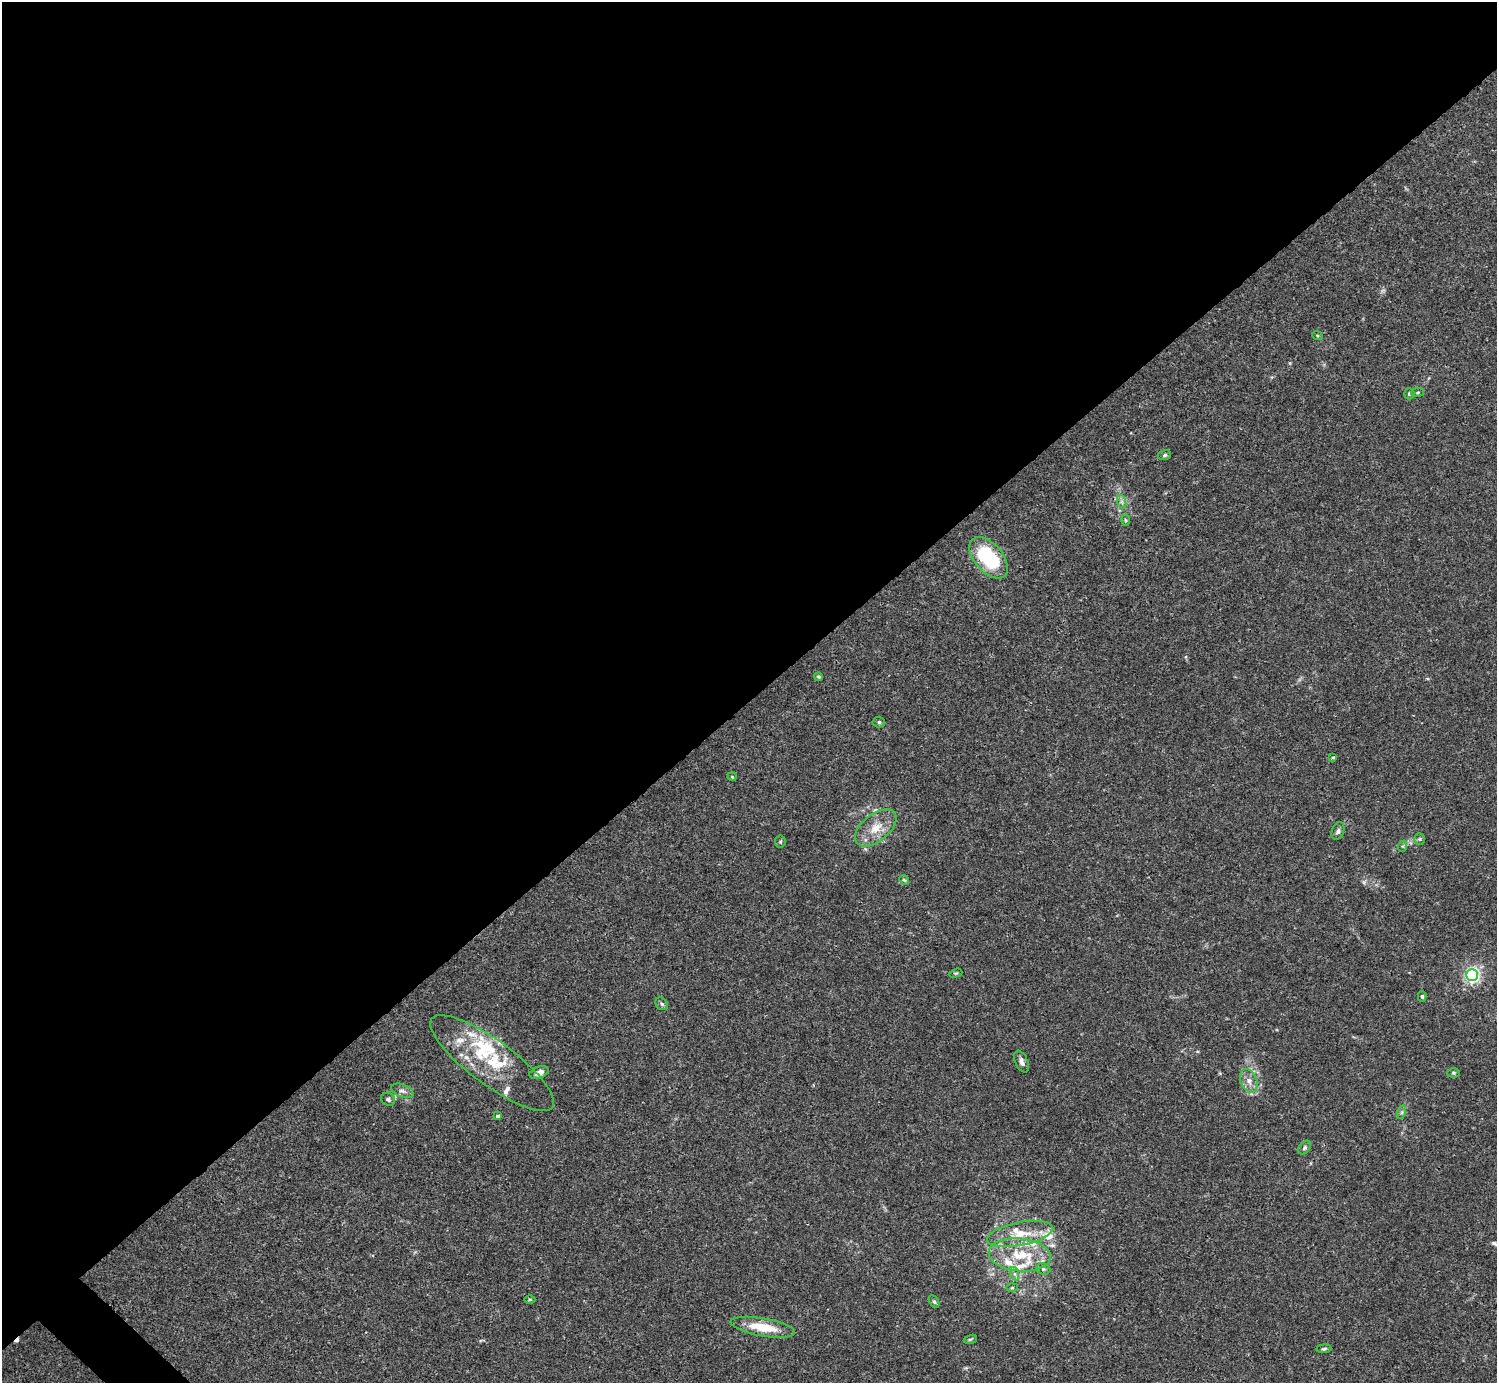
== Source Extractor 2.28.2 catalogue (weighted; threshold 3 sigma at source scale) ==
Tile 2 of 4 x 4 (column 2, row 1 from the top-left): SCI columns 1496-2990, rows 4303-5683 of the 5983 x 5982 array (HDU 1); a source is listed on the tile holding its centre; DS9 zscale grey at full resolution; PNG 1499 x 1385 px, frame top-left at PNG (2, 2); each listed source drawn as its Kron ellipse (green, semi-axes under 4 px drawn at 4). Shown black and unused: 51% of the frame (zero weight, under 3 of 4 exposures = <1% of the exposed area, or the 3 px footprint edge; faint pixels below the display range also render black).
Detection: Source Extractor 2.28.2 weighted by HDU 2 'WHT'; one run over the whole footprint, this tile lists its part. Background 0.0163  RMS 0.0022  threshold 0.00973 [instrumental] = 3 sigma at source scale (4.5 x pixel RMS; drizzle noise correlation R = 1.50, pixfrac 1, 0.05/0.05 arcsec/px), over >= 5 px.
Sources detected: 58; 1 too faint to see at this stretch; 1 cosmic-ray / hot-pixel residue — neither listed nor drawn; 15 inside a brighter listed object's ellipse — not listed separately; the other 41 listed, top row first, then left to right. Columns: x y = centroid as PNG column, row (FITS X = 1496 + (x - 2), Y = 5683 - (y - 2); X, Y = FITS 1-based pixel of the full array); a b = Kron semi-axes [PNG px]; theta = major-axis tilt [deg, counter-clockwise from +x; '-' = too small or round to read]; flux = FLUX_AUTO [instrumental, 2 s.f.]
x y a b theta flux
1317 335 5 3 - 0.21
1418 392 6 4 7 0.29
1409 394 5 5 - 0.35
1165 455 6 5 - 0.38
1122 502 7 4 -71 0.49
1126 520 5 3 - 0.22
989 558 24 14 -49 16
818 677 4 4 - 0.24
879 722 6 5 - 0.39
1333 757 4 3 - 0.21
732 777 4 4 - 0.2
876 828 24 13 39 4.3
1338 831 9 6 69 0.65
1419 839 6 5 - 0.36
780 842 6 5 - 0.31
1403 846 6 4 71 0.23
904 880 5 4 - 0.27
956 973 7 4 17 0.27
1472 975 6 6 - 44
1422 996 5 4 - 0.37
662 1004 7 5 -45 0.47
1022 1062 11 6 -66 0.89
492 1063 75 22 -36 14
539 1073 10 6 19 1.3
1453 1073 6 4 -1 0.3
1249 1081 12 8 -66 1.5
402 1091 12 6 -21 0.88
388 1099 7 6 - 0.52
1402 1112 7 4 72 0.41
498 1116 4 3 - 0.53
1305 1148 8 5 51 0.46
1020 1234 33 11 11 5.6
1020 1255 31 16 -5 8.9
1043 1269 7 5 -21 0.46
1015 1274 7 4 -71 0.5
1012 1288 6 4 2 0.27
530 1299 5 3 - 0.23
934 1302 7 4 -62 0.37
763 1327 33 9 -10 6.1
970 1339 7 4 18 0.31
1324 1349 7 4 6 0.33